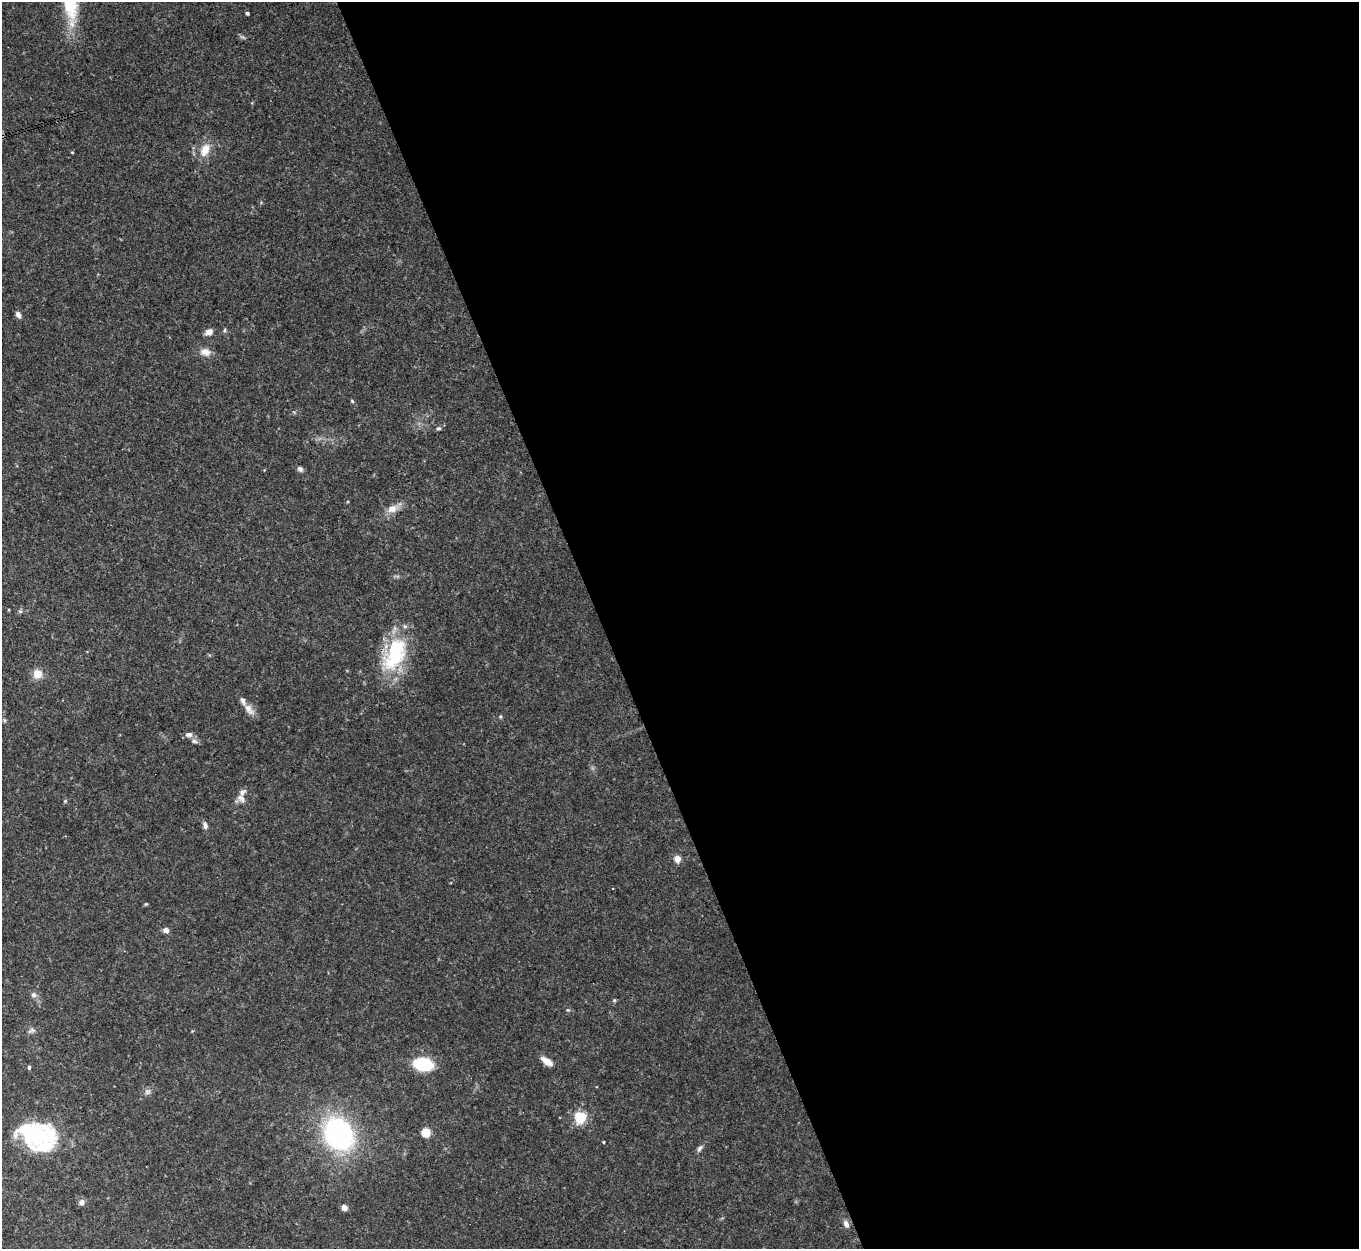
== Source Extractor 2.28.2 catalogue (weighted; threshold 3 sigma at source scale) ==
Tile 8 of 4 x 4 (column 4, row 2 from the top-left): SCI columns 4073-5429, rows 2645-3891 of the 5431 x 5414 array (HDU 1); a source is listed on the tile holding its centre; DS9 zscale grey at full resolution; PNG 1361 x 1251 px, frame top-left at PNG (2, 2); no overlay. Shown black and unused: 56% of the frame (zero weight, under 3 of 4 exposures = <1% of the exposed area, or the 3 px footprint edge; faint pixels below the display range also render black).
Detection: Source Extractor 2.28.2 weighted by HDU 2 'WHT'; one run over the whole footprint, this tile lists its part. Background 0.0749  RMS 0.0065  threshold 0.0291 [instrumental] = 3 sigma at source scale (4.5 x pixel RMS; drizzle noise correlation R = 1.50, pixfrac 1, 0.05/0.05 arcsec/px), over >= 5 px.
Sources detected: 46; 1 inside a brighter object's white glare — not listed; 4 inside a brighter listed object's ellipse — not listed separately; the other 41 listed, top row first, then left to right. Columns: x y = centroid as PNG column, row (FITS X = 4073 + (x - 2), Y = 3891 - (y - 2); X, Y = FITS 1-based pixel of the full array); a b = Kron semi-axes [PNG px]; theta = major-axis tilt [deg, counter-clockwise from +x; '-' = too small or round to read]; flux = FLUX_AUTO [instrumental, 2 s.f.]
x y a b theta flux
247 13 4 3 - 1.1
205 150 15 10 66 8.5
72 152 5 3 - 0.47
18 315 8 5 -59 2.6
225 330 6 4 88 0.88
209 332 9 7 21 3.4
205 352 14 9 -10 5
352 401 5 4 - 0.78
438 428 6 4 2 1.1
300 469 7 6 - 1.8
392 509 15 10 30 5.9
20 611 5 4 - 0.92
395 654 47 24 66 45
37 674 11 11 - 6.6
249 709 19 9 -52 4.7
500 717 5 4 - 0.83
189 734 9 6 0 2.8
194 741 9 5 -11 1.8
241 798 14 8 -53 3.4
65 801 4 4 - 0.66
205 826 10 5 -79 2
677 859 7 6 - 4.8
146 904 5 4 - 0.63
166 930 7 6 - 2.8
34 995 8 7 - 2
614 1000 5 4 - 0.77
568 1010 5 4 - 0.77
32 1030 9 6 14 1.8
547 1061 14 6 -34 5.9
423 1064 14 9 -10 42
29 1067 5 4 - 1
147 1092 7 7 - 1.8
580 1117 8 7 - 24
426 1133 6 6 - 16
338 1134 29 23 -57 120
37 1136 40 26 57 39
603 1142 3 3 - 0.61
700 1148 11 5 57 1.9
81 1202 7 6 - 2.9
344 1208 5 5 - 4.6
846 1224 9 6 -67 2.9